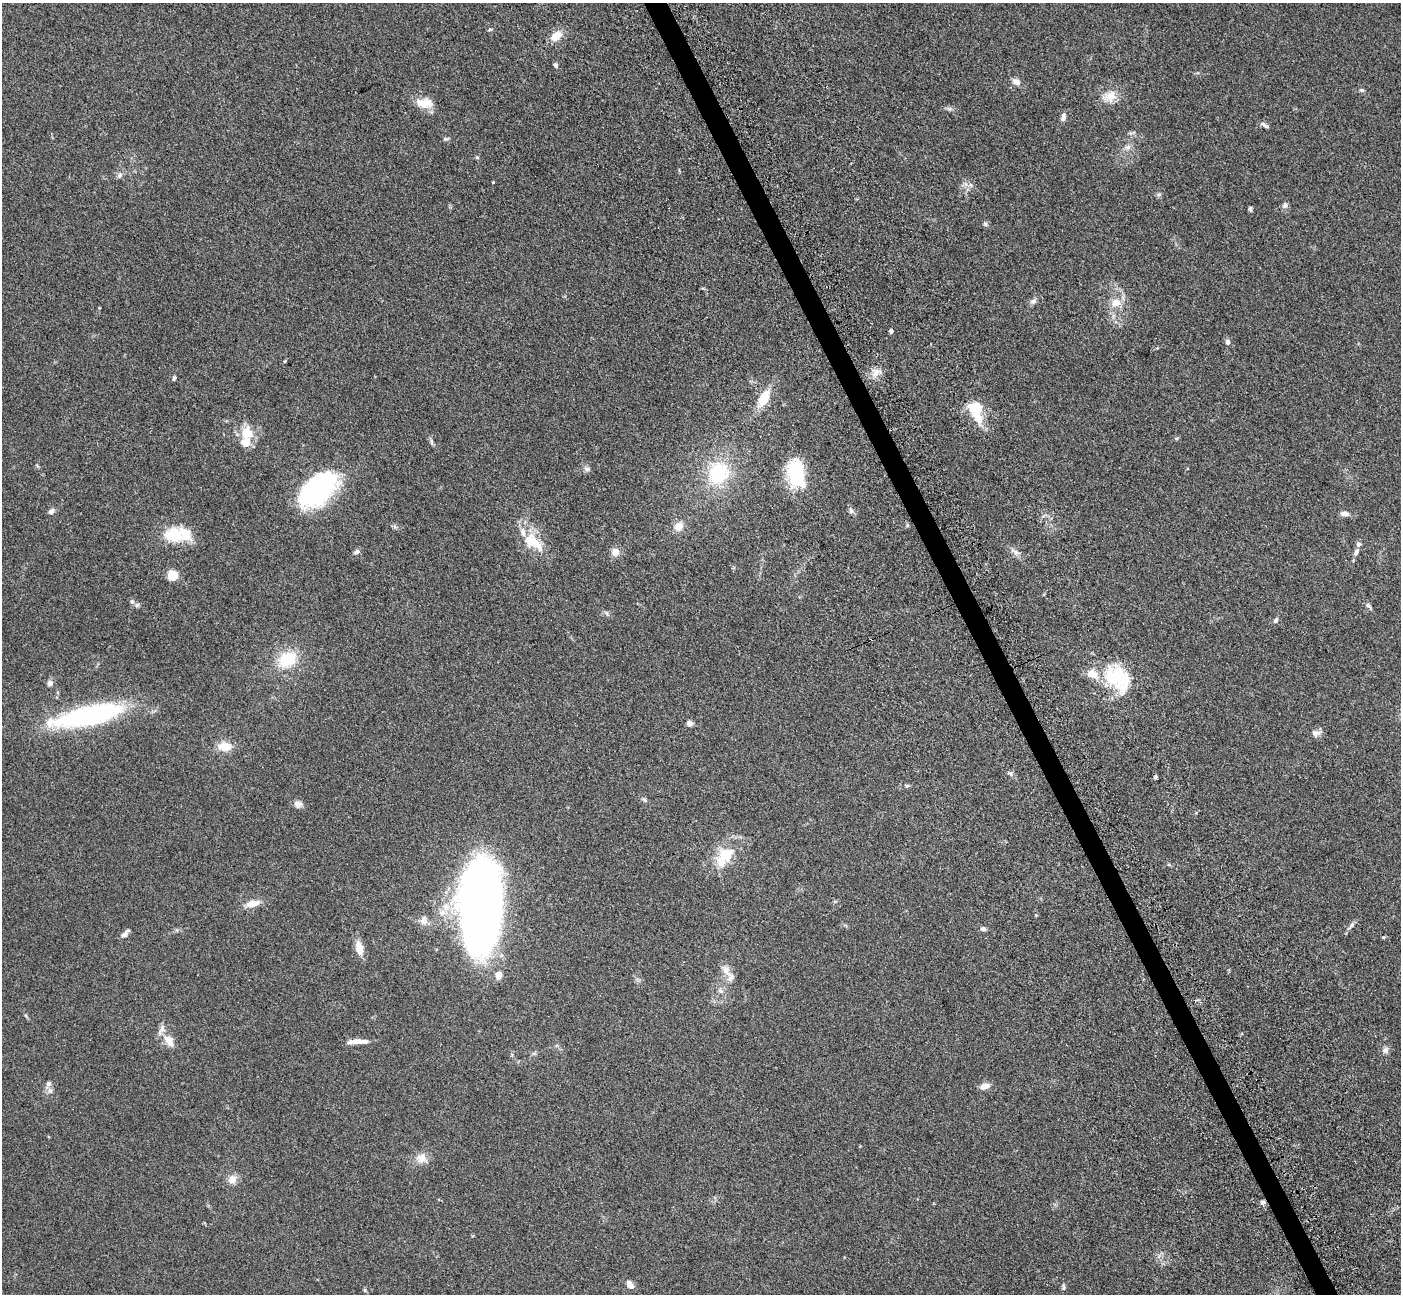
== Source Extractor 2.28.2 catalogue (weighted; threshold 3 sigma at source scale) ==
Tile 6 of 4 x 4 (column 2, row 2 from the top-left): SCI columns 1556-2954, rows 3056-4347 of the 5911 x 5897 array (HDU 1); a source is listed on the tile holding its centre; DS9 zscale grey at full resolution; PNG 1403 x 1296 px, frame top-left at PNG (2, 3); no overlay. Shown black and unused: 2% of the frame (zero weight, under 3 of 5 exposures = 10% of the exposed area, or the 3 px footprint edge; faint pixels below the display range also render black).
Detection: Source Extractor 2.28.2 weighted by HDU 2 'WHT'; one run over the whole footprint, this tile lists its part. Background 0.245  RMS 0.0081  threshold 0.0366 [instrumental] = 3 sigma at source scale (4.5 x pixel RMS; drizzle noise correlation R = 1.50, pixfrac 1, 0.05/0.05 arcsec/px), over >= 5 px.
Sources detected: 93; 2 inside a brighter object's white glare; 1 cosmic-ray / hot-pixel residue — not listed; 9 inside a brighter listed object's ellipse — not listed separately; the other 81 listed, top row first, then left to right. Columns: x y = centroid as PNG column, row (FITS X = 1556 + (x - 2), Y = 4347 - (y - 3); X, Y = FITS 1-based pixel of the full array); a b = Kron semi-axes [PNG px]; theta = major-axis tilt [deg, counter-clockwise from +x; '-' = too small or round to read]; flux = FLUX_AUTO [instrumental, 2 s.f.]
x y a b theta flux
490 29 6 3 19 0.9
556 36 13 9 35 9.5
556 65 6 5 - 1.7
1016 82 9 6 -30 4.9
1361 90 7 5 -15 1.5
1110 96 16 13 11 10
424 103 22 12 -3 11
1063 117 11 6 75 2.7
1265 125 12 5 -31 2.3
445 139 7 5 -7 1.3
1128 147 8 7 - 3.1
477 157 5 4 - 0.85
120 175 9 5 60 2.3
1159 195 7 4 1 1.3
1285 205 7 7 - 2.4
1250 208 6 5 - 1.2
985 224 7 5 -42 1.6
1033 301 9 6 18 2.6
1116 303 12 11 - 8.8
891 331 4 4 - 1.7
1228 342 7 6 - 2.4
285 361 5 3 - 0.71
174 378 7 4 76 1.1
763 399 20 10 62 17
976 414 30 10 -56 19
247 433 19 17 -76 16
431 442 11 3 -75 1.6
587 469 9 6 -7 2.2
718 473 28 24 59 44
796 473 33 18 -82 42
317 490 45 26 43 100
51 511 9 6 36 2.4
851 511 8 6 -58 2.1
1345 514 9 6 -4 3.9
679 526 12 10 38 7.1
173 535 28 19 -8 24
531 541 28 18 -36 21
357 552 7 6 - 2.2
615 552 9 8 - 5.9
1016 552 10 7 -42 3.4
1356 552 11 5 56 2.6
173 575 10 9 - 11
132 601 7 5 -62 1.7
1369 606 11 4 -42 1.9
607 613 7 4 -70 1.2
1276 620 7 5 66 2
287 659 23 18 29 26
1117 678 33 25 -46 47
50 683 8 7 - 3
89 715 71 18 12 150
689 724 6 6 - 3.3
1316 733 13 8 5 3.9
224 746 14 9 -5 12
1010 774 7 4 -44 1.5
1156 777 4 3 - 1.7
907 786 6 4 1 1
645 800 7 5 -29 1.5
298 804 11 10 - 3.6
724 856 32 19 54 24
252 903 16 8 13 8.3
446 906 11 10 - 7.6
481 906 83 35 87 620
423 920 13 9 84 4.5
1351 925 12 5 46 2.5
983 929 7 5 -2 2.2
125 934 13 5 44 3
359 948 16 8 -76 9.2
726 971 22 9 -54 7.3
499 975 9 8 - 5.2
720 991 9 6 -40 2.6
169 1040 14 9 -59 8.6
358 1041 21 5 2 7.3
1385 1050 9 8 - 2.9
48 1084 9 7 75 3.1
985 1086 11 7 18 5.6
421 1158 13 12 - 7.8
232 1179 11 10 - 6.5
1263 1202 6 6 - 2.2
630 1285 9 6 -54 5.9
1063 1287 11 4 -87 1.4
365 1290 6 4 72 0.9
Overlapping masked pixels (flux is a lower limit): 1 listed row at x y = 1263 1202
Unlisted compact peaks at least as high as the median listed source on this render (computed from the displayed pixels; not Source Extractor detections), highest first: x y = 493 182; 949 109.